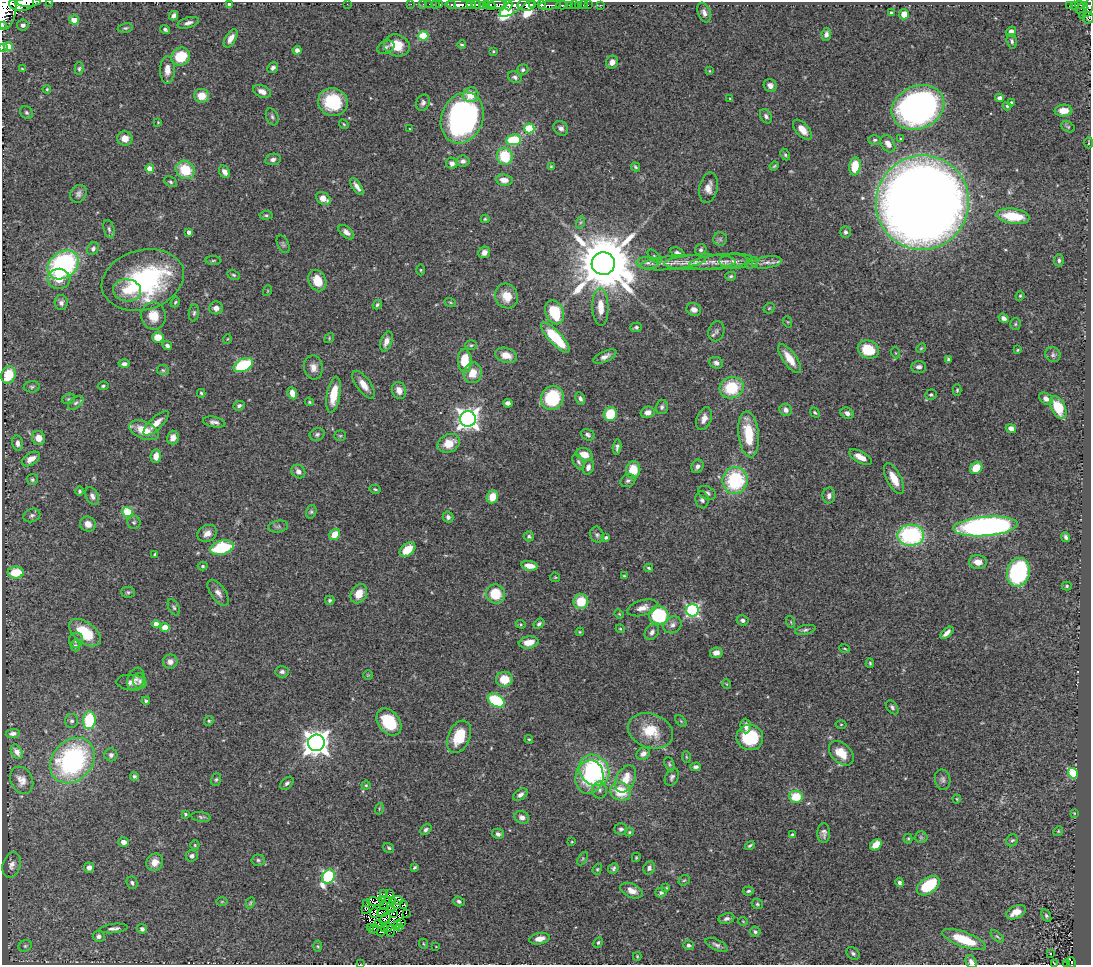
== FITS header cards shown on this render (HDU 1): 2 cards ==
NAXIS1  =                 1089
NAXIS2  =                  963

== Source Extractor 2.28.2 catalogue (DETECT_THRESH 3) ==
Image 1089 x 963 px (HDU 1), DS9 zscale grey, 1 PNG px = 1 image px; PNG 1093 x 967 px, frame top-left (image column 1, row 963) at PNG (2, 2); each listed source drawn as its Kron ellipse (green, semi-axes under 4 px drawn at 4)
Background 0.832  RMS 0.035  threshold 0.104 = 3 sigma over >= 5 px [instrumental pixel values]
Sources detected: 466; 6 with non-positive FLUX_AUTO (blend fragments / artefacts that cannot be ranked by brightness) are neither listed nor drawn; the other 460 listed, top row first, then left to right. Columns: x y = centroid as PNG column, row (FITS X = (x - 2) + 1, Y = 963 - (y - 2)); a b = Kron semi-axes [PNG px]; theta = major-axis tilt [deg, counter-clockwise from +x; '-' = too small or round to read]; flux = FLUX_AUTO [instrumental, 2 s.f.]
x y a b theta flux
28 2 12 2 1 450
49 2 2 2 - 10
22 3 12 8 6 1100
347 4 2 2 - 31
411 4 2 2 - 12
423 4 2 2 - 13
429 4 2 2 - 13
436 4 3 2 - 27
440 4 3 2 - 27
451 4 3 3 - 55
486 4 3 3 - 60
497 4 9 3 1 680
541 4 3 3 - 280
230 5 4 4 - 25
459 5 14 4 -2 1400
471 5 5 3 - 940
476 5 5 3 - 650
482 5 4 3 - 98
508 5 5 3 - 110
515 5 19 6 36 560
526 5 9 6 1 2000
532 5 3 3 - 550
549 5 11 3 6 1100
562 5 5 3 - 87
569 5 3 2 - 150
575 5 2 2 - 2
579 5 3 3 - 38
583 5 2 2 - 8.2
588 5 2 2 - 14
600 5 2 2 - 14
1075 5 4 3 - 95
1079 5 4 2 - 53
491 6 4 3 - 230
1070 6 4 3 - 55
1089 7 9 3 77 280
1082 8 6 3 39 94
4 11 19 11 81 4400
704 13 10 6 -68 10
891 13 4 3 - 4.3
904 14 5 5 - 33
174 16 5 4 - 8.8
1082 16 3 2 - 12
1088 18 5 5 - 55
74 20 5 4 - 64
188 23 11 5 17 10
2 25 2 2 - 5400
23 25 6 5 - 14
125 28 7 5 9 4.3
165 30 5 4 - 4.4
1011 32 5 4 - 14
826 34 6 4 79 8.2
423 36 5 4 - 110
231 38 10 5 59 19
1012 41 7 5 -73 5.6
397 45 13 11 -18 51
462 45 4 2 - 3.3
8 47 4 4 - 78
386 47 9 6 26 6.6
2 48 2 2 - 7.5
297 50 4 4 - 8.6
493 51 3 3 - 2.3
181 56 10 8 33 88
612 62 7 6 - 16
273 68 6 5 - 7.2
22 69 3 2 - 2
79 69 6 4 88 4.2
167 70 13 7 89 24
523 70 5 5 - 6.2
709 71 4 3 - 2.1
515 77 7 5 -27 5.9
770 85 7 6 - 10
47 89 4 3 - 2.4
262 91 9 6 -23 16
471 95 8 7 - 37
202 96 7 7 - 33
999 98 4 4 - 10
730 99 3 3 - 2.7
333 102 15 14 - 120
423 103 8 6 64 7.9
1011 103 4 4 - 10
1007 106 4 4 - 3.6
918 107 27 21 23 920
1063 111 9 6 3 26
26 113 7 5 -44 5.5
766 116 8 5 -59 6.9
272 117 9 6 -68 6.3
462 118 26 20 68 650
158 122 4 3 - 1.8
344 124 5 4 - 2.8
1068 127 7 5 -29 3.7
529 128 5 5 - 140
561 128 8 6 -45 9.7
410 129 3 2 - 2.1
802 130 12 6 -48 20
125 138 7 7 - 21
901 139 3 3 - 2.6
513 140 7 5 7 120
875 140 6 4 2 4.4
1089 143 5 2 - 2.2
888 144 9 6 -59 16
785 155 6 4 -63 3.7
505 156 8 7 - 97
273 159 8 5 10 8.6
463 161 6 5 - 8.5
452 163 6 5 - 11
774 166 4 3 - 2.9
855 166 9 5 82 59
551 167 3 3 - 2.7
635 167 5 3 - 3.4
150 169 4 4 - 34
185 170 10 8 -36 83
224 172 7 5 -56 14
504 180 8 5 -9 21
170 182 7 5 -27 4.5
357 187 10 4 -55 11
708 188 15 9 79 20
78 194 9 7 57 8.4
323 198 8 5 -32 24
922 203 47 46 - 6200
266 215 6 4 5 3.9
1013 216 16 7 -8 84
485 219 4 4 - 2.7
581 222 6 4 71 4.2
109 229 9 5 -75 5.3
189 232 4 4 - 13
346 232 9 5 -39 10
845 232 6 5 - 7.2
720 239 7 6 - 6.3
283 244 9 5 -65 5.1
93 249 7 5 54 7.1
701 250 6 5 - 4.7
484 252 6 5 - 13
678 253 7 5 -25 6.9
655 257 9 4 -46 4.1
213 260 8 4 1 3.4
1059 260 6 5 - 5
734 261 15 7 -1 15
700 262 36 7 2 40
721 262 32 7 6 30
767 262 15 6 9 14
648 263 11 6 1 11
673 263 33 7 6 32
752 263 7 4 33 5.7
603 264 11 11 - 21000
63 265 17 13 36 390
421 270 5 3 - 2.7
234 275 7 4 -27 4
731 276 5 4 - 3.9
59 279 11 10 - 34
143 280 42 30 15 360
317 281 11 8 -66 44
127 290 14 11 -10 42
267 291 5 3 - 2.2
506 296 13 11 -64 35
1020 296 5 4 - 2.7
175 302 5 4 - 3.5
450 302 6 4 -19 3
61 303 7 6 - 8.7
377 305 5 4 - 4.1
600 307 19 8 -88 36
216 308 7 6 - 12
769 308 6 4 44 2.9
694 309 7 6 - 13
554 312 12 9 -66 100
194 313 8 5 82 5.2
153 316 14 12 -78 40
1004 318 5 4 - 7.8
788 322 6 3 -71 2.1
1015 324 5 5 - 3.6
636 327 6 5 - 5
716 331 10 8 72 8.1
158 337 6 5 - 35
329 338 5 4 - 2.8
555 338 20 6 -47 130
227 339 5 3 - 1.9
386 341 10 5 70 15
167 345 5 4 - 6.9
471 345 6 5 - 3.5
921 348 5 4 - 2.9
868 350 11 9 -27 75
1017 350 4 3 - 2.5
896 353 5 3 - 2
506 355 11 7 -15 25
1053 355 8 7 - 6.2
605 357 12 5 25 12
790 358 17 6 -54 41
949 359 3 3 - 4
465 361 12 7 -86 72
716 363 7 5 -21 8.5
124 364 6 4 1 8.7
243 365 10 6 24 160
313 367 12 9 -79 18
919 367 7 6 - 10
163 370 6 5 - 3.9
473 373 10 9 - 33
8 375 9 7 67 69
364 385 16 7 -54 24
103 386 5 3 - 3.3
32 387 8 5 2 5.3
732 388 12 10 17 100
399 390 8 7 - 17
957 390 5 4 - 3.5
201 393 4 3 - 3.4
292 393 6 4 -65 20
333 395 18 6 80 54
931 395 6 5 - 4.2
552 398 12 11 - 140
69 399 6 5 - 4.1
580 399 6 4 -65 6.9
1046 399 7 5 -34 11
309 402 5 4 - 2.6
76 403 9 5 37 6.2
508 403 5 4 - 9.1
239 406 6 4 23 5.7
662 407 7 6 - 6.3
1058 408 12 7 -63 69
786 410 6 6 - 10
648 412 7 5 13 12
815 412 5 4 - 3
847 413 7 5 -26 9.9
610 414 7 6 - 75
468 419 8 7 - 1600
704 419 12 7 69 17
214 422 11 5 -10 9.5
156 423 16 6 44 24
1011 429 5 4 - 14
144 430 15 8 -23 52
317 434 7 6 - 5.8
749 434 23 10 -84 88
588 435 7 5 -25 6
340 436 6 5 - 3.1
173 437 7 6 - 15
38 438 7 6 - 25
18 443 8 5 -77 10
449 443 12 9 25 38
617 447 8 4 85 6.9
584 455 9 6 -18 30
156 456 7 5 81 22
860 457 12 5 -29 20
31 459 10 6 32 19
579 462 8 5 -58 5.3
697 466 7 5 63 8.1
588 467 8 5 75 11
976 468 7 5 43 41
633 470 8 7 - 55
298 471 7 6 - 12
894 479 17 7 -62 39
32 480 5 5 - 4.5
735 480 13 12 - 200
628 481 8 6 26 6.2
375 489 5 3 - 3.3
80 491 5 4 - 4.4
707 493 9 6 -26 8.2
92 496 9 6 -63 9.1
829 496 8 6 87 10
492 497 7 5 67 37
702 500 8 6 -81 8.2
128 512 5 5 - 130
311 512 7 5 76 4.3
32 515 9 6 21 7
448 517 5 5 - 8.1
134 522 6 6 - 5.5
88 524 8 7 - 18
278 526 10 6 10 5.8
985 526 32 9 5 850
207 533 10 8 29 16
335 534 6 5 - 34
597 535 8 6 -69 6.3
911 535 13 10 1 290
529 536 5 5 - 4.4
606 537 4 3 - 5
1066 537 5 3 - 6.3
222 548 12 7 14 140
407 550 9 6 40 52
155 554 4 3 - 2.7
978 562 9 7 -4 19
203 566 5 4 - 3.1
529 566 8 5 -9 28
649 568 4 3 - 3.3
16 572 8 6 -1 70
1018 572 14 11 78 350
624 576 3 3 - 2.9
555 577 5 4 - 2.8
1067 586 5 4 - 3
128 592 6 5 - 4.5
218 593 15 7 -55 15
359 594 10 7 62 32
495 594 10 9 - 76
330 600 5 4 - 4.6
581 602 7 7 - 62
174 607 8 5 -63 5
642 608 15 7 16 21
692 610 6 6 - 390
619 614 5 4 - 2.4
659 615 10 9 - 180
743 620 6 5 - 7.7
791 622 6 3 -72 2.9
156 624 4 4 - 18
521 624 5 4 - 2.7
539 624 6 4 37 5.2
672 625 9 8 - 12
165 627 4 4 - 43
620 629 4 4 - 2.5
805 630 10 5 13 6.3
580 632 4 4 - 2.5
652 632 9 6 53 8.6
85 633 18 10 -36 86
947 633 8 4 40 11
76 640 7 7 - 8
529 642 10 6 9 30
75 646 5 4 - 5.7
845 649 5 2 - 2.4
716 653 6 5 - 14
170 662 7 7 - 11
870 663 5 4 - 3
282 672 7 5 1 6.7
368 675 4 4 - 2.2
136 679 12 8 70 11
504 679 8 7 - 46
140 681 8 6 -87 6.6
131 682 15 7 -4 13
727 684 5 3 - 1.7
146 701 4 4 - 5.6
496 701 9 6 -29 160
892 707 8 5 -53 6.3
89 720 9 6 87 140
72 721 7 6 - 6.3
209 721 5 4 - 3
681 721 7 4 -45 3.3
389 722 15 10 -52 110
841 724 5 3 - 2.3
746 726 7 5 -88 15
650 731 23 17 -20 72
13 733 7 4 6 9.5
459 737 17 11 67 68
750 738 13 12 - 150
529 739 4 3 - 2.5
316 743 8 8 - 2700
17 752 8 5 -59 15
841 753 14 9 -43 45
643 754 7 6 - 12
111 755 6 6 - 8.5
686 757 5 3 - 2.6
72 760 25 20 47 450
669 764 7 4 -68 4
696 767 5 4 - 7.3
594 770 16 14 -51 290
1073 773 5 5 - 190
134 776 4 4 - 4.5
589 777 17 14 77 98
672 777 9 6 61 7.1
626 779 14 9 63 41
21 780 14 11 -61 21
216 780 6 5 - 3.9
943 780 10 7 -78 8.2
287 783 8 5 43 6.1
366 785 4 4 - 3.2
600 790 8 7 - 7.8
621 791 10 9 - 72
520 795 8 5 34 9.7
796 797 7 6 - 66
957 799 4 4 - 2.4
379 809 6 3 73 2.5
1074 813 3 3 - 1.7
185 814 3 3 - 3.4
201 817 10 5 -9 5.2
522 817 7 6 - 12
621 829 6 5 - 5.5
426 830 6 4 41 5.2
1058 831 5 4 - 2.8
629 832 4 4 - 2.8
824 833 10 6 -88 10
498 834 6 5 - 8
793 835 4 3 - 7.4
921 837 6 6 - 4.2
908 839 5 4 - 2.6
1012 840 6 5 - 4.3
123 842 5 5 - 12
572 842 3 2 - 2.1
195 845 4 4 - 2.9
750 845 5 3 - 4
876 845 6 5 - 36
389 848 6 4 -34 3.8
192 856 6 5 - 7.6
636 857 5 3 - 2.5
583 858 7 4 59 3.7
258 860 7 5 -2 4.8
155 862 9 8 - 21
12 865 13 9 73 14
89 867 5 5 - 12
415 867 4 3 - 3.8
613 868 5 5 - 5.2
649 868 7 5 69 8.7
597 869 5 4 - 3.1
328 877 7 6 - 310
684 880 6 4 40 3.4
899 882 5 4 - 6.7
132 883 6 5 - 5.5
928 886 13 7 35 120
666 888 4 4 - 2.7
632 891 12 7 -24 19
748 891 6 4 5 4.1
661 893 5 4 - 4.8
383 894 4 2 - 12
390 894 2 2 - 0.78
382 900 3 2 - 1.8
397 900 6 2 -7 4.2
459 901 6 4 -20 5.7
222 902 6 4 1 2.6
375 902 8 4 -7 1.6
392 902 3 2 - 2.9
250 903 6 3 61 2.9
367 904 3 2 - 1
404 904 3 2 - 2.2
757 904 6 5 - 4.7
384 905 4 2 - 1.1
396 905 3 2 - 3.1
365 909 3 2 - 4.2
392 910 3 2 - 1.1
374 912 5 3 - 0.62
383 912 5 2 - 1.9
1016 912 10 6 26 27
406 913 4 2 - 2.5
393 914 2 2 - 0.53
1046 916 7 4 -60 4
385 919 6 2 41 6.9
726 919 8 5 11 7.8
743 921 5 3 - 1.8
401 923 3 2 - 2.5
379 924 2 2 - 1.8
397 925 2 2 - 2.4
388 927 4 2 - 0.4
114 928 14 4 6 8.3
371 928 3 2 - 11
385 928 3 3 - 3
400 928 2 2 - 2.9
142 929 5 4 - 6.4
374 929 5 2 - 6.5
381 931 5 4 - 18
391 931 6 4 82 1.2
755 932 5 5 - 5.1
99 936 6 5 - 8
997 936 8 4 -42 3.8
540 939 10 5 11 20
964 940 23 7 -20 87
598 943 5 4 - 4.1
424 944 5 3 - 2.5
689 945 5 4 - 7.4
716 945 12 5 -25 8
25 946 7 5 27 4.5
318 946 5 3 - 2.7
436 947 3 2 - 1.2
853 953 7 5 -42 5.6
1051 954 3 2 - 5.9
637 956 4 4 - 2.1
971 962 7 5 -59 12
1071 962 5 3 - 47
1054 963 3 2 - 1.5
1066 963 4 2 - 14
360 964 2 2 - 31
At the frame edge (FLAGS 8, measured only in part): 14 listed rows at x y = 28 2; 49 2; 22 3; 230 5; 1089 7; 4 11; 1088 18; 2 25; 2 48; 971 962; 1071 962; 1054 963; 1066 963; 360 964
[6 non-positive-flux detections neither listed nor drawn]